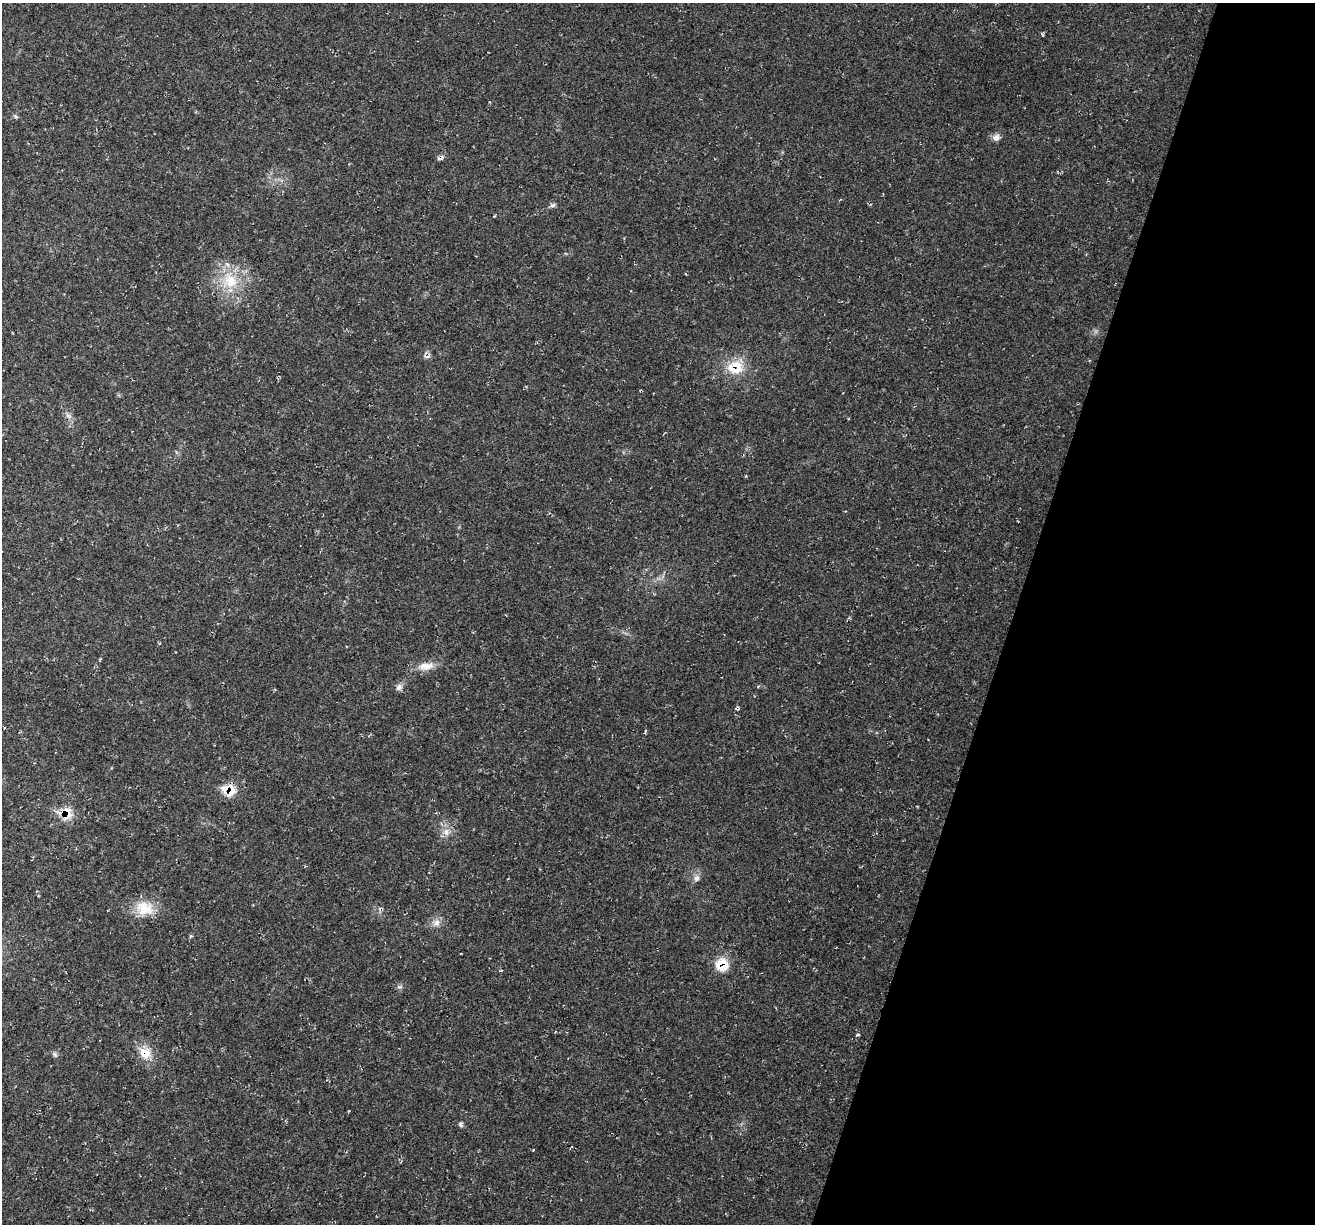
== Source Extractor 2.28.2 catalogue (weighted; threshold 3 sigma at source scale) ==
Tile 8 of 4 x 4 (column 4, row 2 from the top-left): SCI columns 3939-5251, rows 2573-3794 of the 5255 x 5276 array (HDU 1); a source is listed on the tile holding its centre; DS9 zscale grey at full resolution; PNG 1317 x 1226 px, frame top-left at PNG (2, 3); no overlay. Shown black and unused: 23% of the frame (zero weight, under 2 of 3 exposures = <1% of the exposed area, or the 3 px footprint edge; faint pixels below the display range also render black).
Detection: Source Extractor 2.28.2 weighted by HDU 2 'WHT'; one run over the whole footprint, this tile lists its part. Background 0.0231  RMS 0.0062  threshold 0.0277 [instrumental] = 3 sigma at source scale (4.5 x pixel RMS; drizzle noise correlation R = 1.50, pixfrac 1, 0.05/0.05 arcsec/px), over >= 5 px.
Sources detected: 25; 1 cosmic-ray / hot-pixel residue — not listed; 1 inside a brighter listed object's ellipse — not listed separately; the other 23 listed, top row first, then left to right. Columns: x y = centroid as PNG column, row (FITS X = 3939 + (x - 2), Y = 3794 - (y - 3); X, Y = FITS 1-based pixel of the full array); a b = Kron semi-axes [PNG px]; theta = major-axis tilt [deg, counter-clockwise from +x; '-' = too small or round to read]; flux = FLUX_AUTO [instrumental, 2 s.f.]
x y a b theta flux
16 117 7 4 -45 1
996 138 10 8 45 2.8
440 158 10 5 26 1.7
553 205 8 6 18 1.5
230 281 23 22 - 23
427 356 9 4 0 1.6
735 367 23 18 -3 17
68 416 9 6 -28 2.1
426 666 21 10 5 7.5
399 687 9 8 - 2.5
645 731 5 3 - 0.84
230 791 13 10 -24 16
67 815 16 11 31 7.8
446 832 11 8 -76 4.1
696 878 9 7 70 2.6
144 908 25 19 -11 15
436 923 10 10 - 3.9
722 965 16 15 - 13
399 987 7 4 0 1.2
858 1034 4 4 - 0.86
145 1053 16 14 -34 9.9
55 1054 8 6 -55 1.3
461 1123 6 4 22 0.95
Overlapping masked pixels (flux is a lower limit): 5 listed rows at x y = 735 367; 230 791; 67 815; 722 965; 145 1053